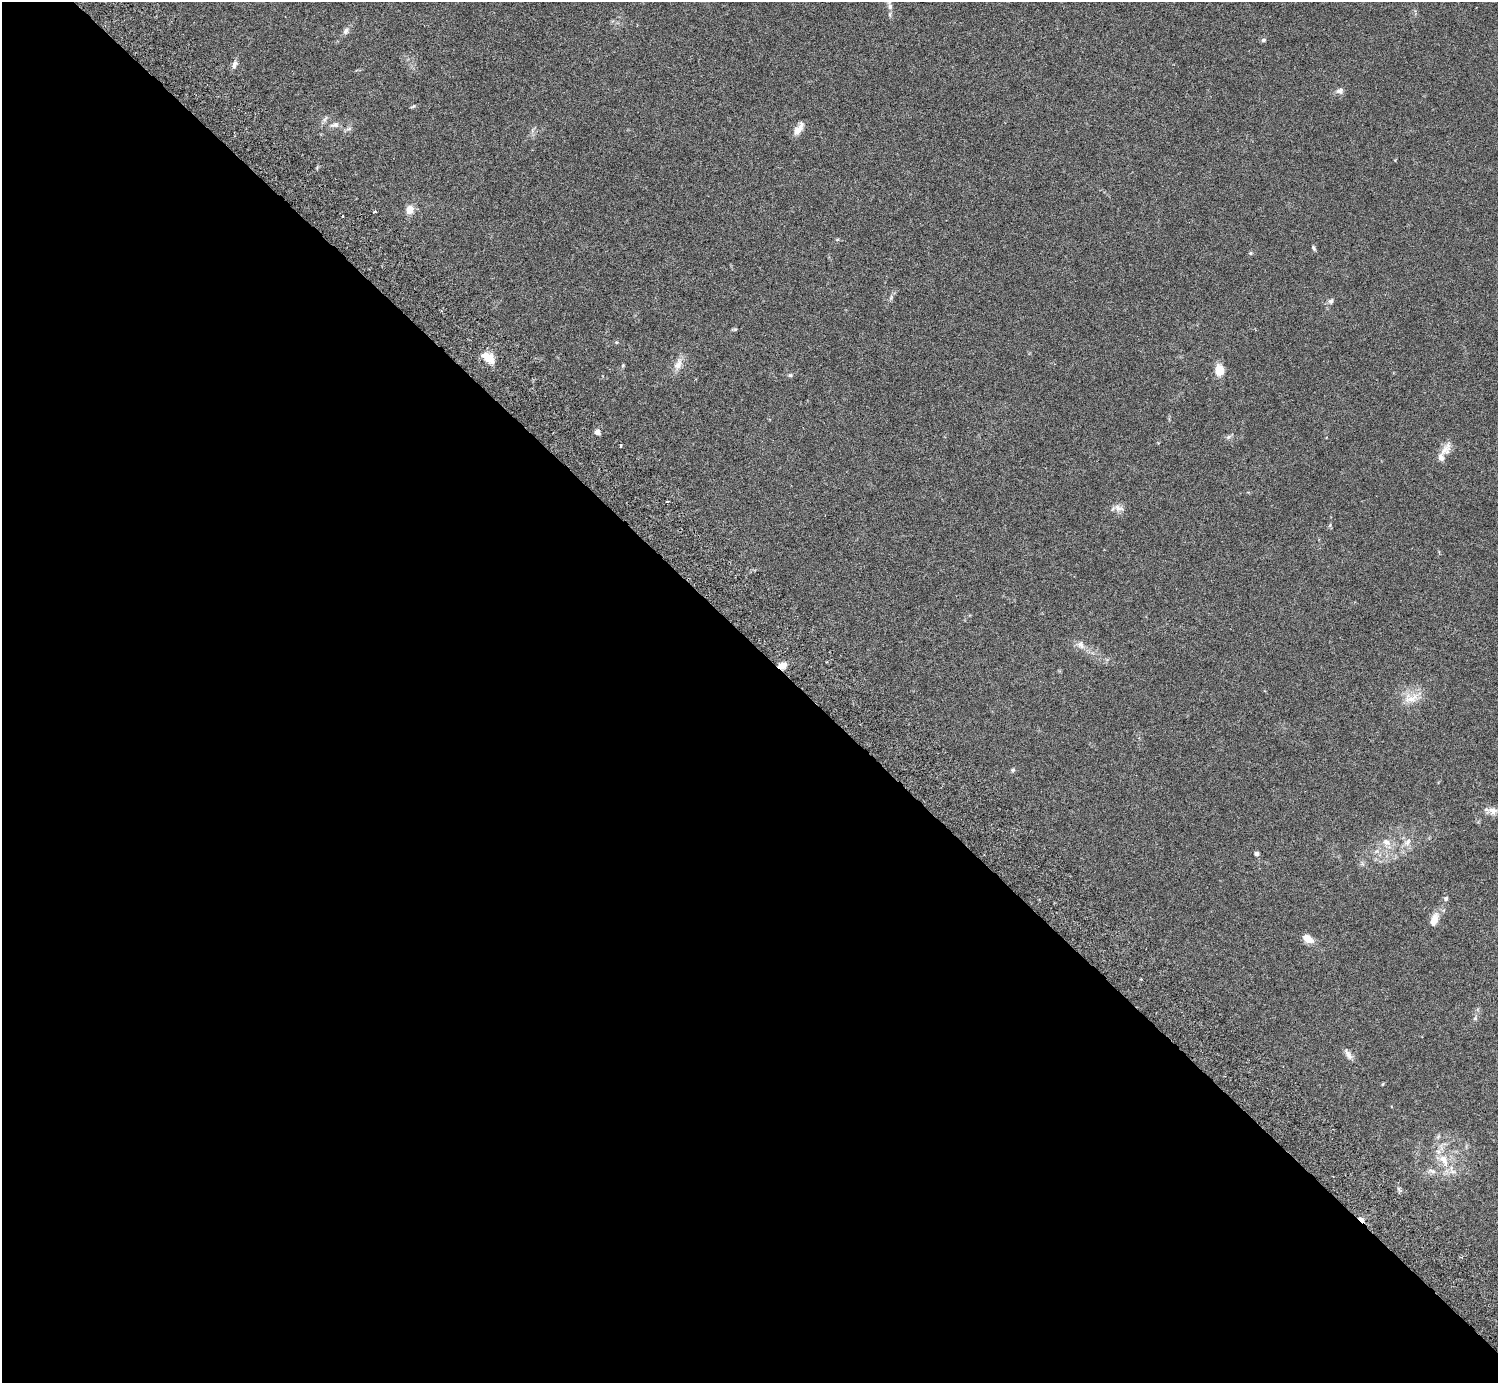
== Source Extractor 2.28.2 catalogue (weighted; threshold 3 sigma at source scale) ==
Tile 9 of 4 x 4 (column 1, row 3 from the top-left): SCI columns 45-1540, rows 1587-2967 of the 6074 x 6074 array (HDU 1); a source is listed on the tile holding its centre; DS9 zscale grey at full resolution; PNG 1500 x 1385 px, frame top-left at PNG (2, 2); no overlay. Shown black and unused: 54% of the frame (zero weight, under 3 of 6 exposures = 3% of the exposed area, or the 3 px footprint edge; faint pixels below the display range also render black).
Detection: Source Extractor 2.28.2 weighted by HDU 2 'WHT'; one run over the whole footprint, this tile lists its part. Background 0.0198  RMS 0.002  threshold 0.00834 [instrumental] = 3 sigma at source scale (4.09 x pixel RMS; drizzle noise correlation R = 1.36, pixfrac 0.8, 0.05/0.05 arcsec/px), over >= 5 px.
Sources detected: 49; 1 inside a brighter listed object's ellipse — not listed separately; the other 48 listed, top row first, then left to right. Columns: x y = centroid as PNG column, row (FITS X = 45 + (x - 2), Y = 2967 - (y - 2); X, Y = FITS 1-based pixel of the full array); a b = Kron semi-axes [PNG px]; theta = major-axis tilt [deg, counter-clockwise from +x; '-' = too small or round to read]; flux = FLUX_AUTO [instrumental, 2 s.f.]
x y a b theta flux
890 6 10 6 -83 0.8
346 31 9 7 66 0.66
1263 40 5 5 - 0.49
234 64 11 6 64 0.76
1340 91 10 8 7 0.76
413 106 9 3 32 0.25
325 119 11 5 59 0.56
334 125 14 7 8 1.1
798 129 17 7 56 1.7
410 209 10 8 65 2
374 211 3 3 - 0.3
342 216 3 2 - 0.14
1314 248 7 4 -61 0.32
1250 253 5 5 - 0.26
891 297 8 4 76 0.41
1331 301 7 6 - 0.55
735 329 6 4 19 0.24
616 342 5 3 - 0.19
488 358 16 10 -39 2.9
678 364 19 10 65 1.7
623 365 6 4 72 0.21
1219 370 14 11 -86 2.1
790 375 5 5 - 0.29
597 432 6 5 - 0.94
1229 437 8 5 21 0.44
621 445 4 2 - 0.18
1446 449 21 11 58 1.7
667 502 3 2 - 0.19
1119 508 14 9 -15 1.1
1081 645 13 8 -56 1.1
783 665 11 8 20 1.3
1411 698 24 14 11 3
1013 770 6 5 - 0.31
1493 811 11 11 - 1.2
1386 842 12 9 -28 1.4
1407 842 13 8 47 1.2
1256 853 5 4 - 0.6
1446 898 6 6 - 0.41
1434 920 15 8 72 2
1308 939 11 7 -33 2.3
1141 979 3 3 - 0.16
1475 1018 6 5 - 0.36
1348 1054 15 6 -58 0.93
1383 1084 5 3 - 0.15
1444 1159 18 11 -56 3.2
1432 1171 13 6 -13 0.88
1399 1189 7 4 -71 0.37
1362 1220 8 4 -42 3
Overlapping masked pixels (flux is a lower limit): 2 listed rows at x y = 783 665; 1362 1220
Isophote crosses this tile's border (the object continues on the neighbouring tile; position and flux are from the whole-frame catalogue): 1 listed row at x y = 890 6